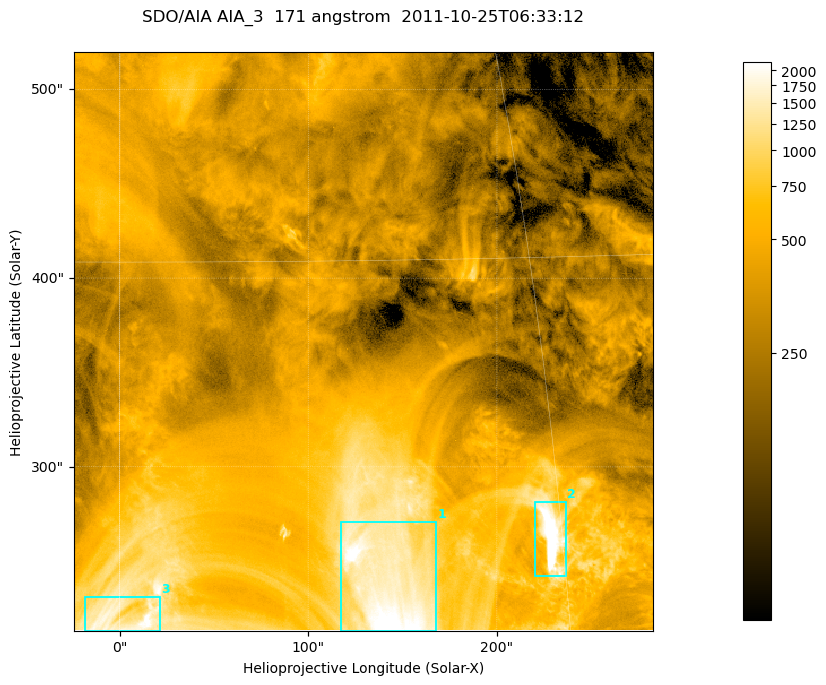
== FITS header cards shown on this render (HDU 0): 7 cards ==
TELESCOP= 'SDO/AIA '
INSTRUME= 'AIA_3   '
WAVELNTH=                  171
WAVEUNIT= 'angstrom'
DATE-OBS= '2011-10-25T06:33:12.34'
CTYPE1  = 'HPLN-TAN'
CTYPE2  = 'HPLT-TAN'

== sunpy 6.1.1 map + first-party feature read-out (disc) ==
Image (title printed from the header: SDO/AIA AIA_3  171 angstrom  2011-10-25T06:33:12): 512 x 512 px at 0.599 arcsec/px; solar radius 965 arcsec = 1609 px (partial field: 3.2% of the solar disc is inside the frame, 100% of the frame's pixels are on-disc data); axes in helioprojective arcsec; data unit not stated in the header (colour bar unlabelled)
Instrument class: DISC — disc imager (sunpy class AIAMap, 171 A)
Bright regions (active regions / flare kernels): reference = the on-disc median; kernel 5 px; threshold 5 sigma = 1078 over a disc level ~381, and >= 1.15x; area >= 262 px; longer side >= 6 px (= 3.6 arcsec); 3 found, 3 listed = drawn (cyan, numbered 1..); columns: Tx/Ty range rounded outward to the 2 arcsec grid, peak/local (2 s.f.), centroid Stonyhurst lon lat
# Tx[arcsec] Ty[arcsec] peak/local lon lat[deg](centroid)
1 116..168 212..272 7 +9 +19
2 220..238 242..282 8.6 +15 +21
3 -20..22 212..232 6.1 +0 +18